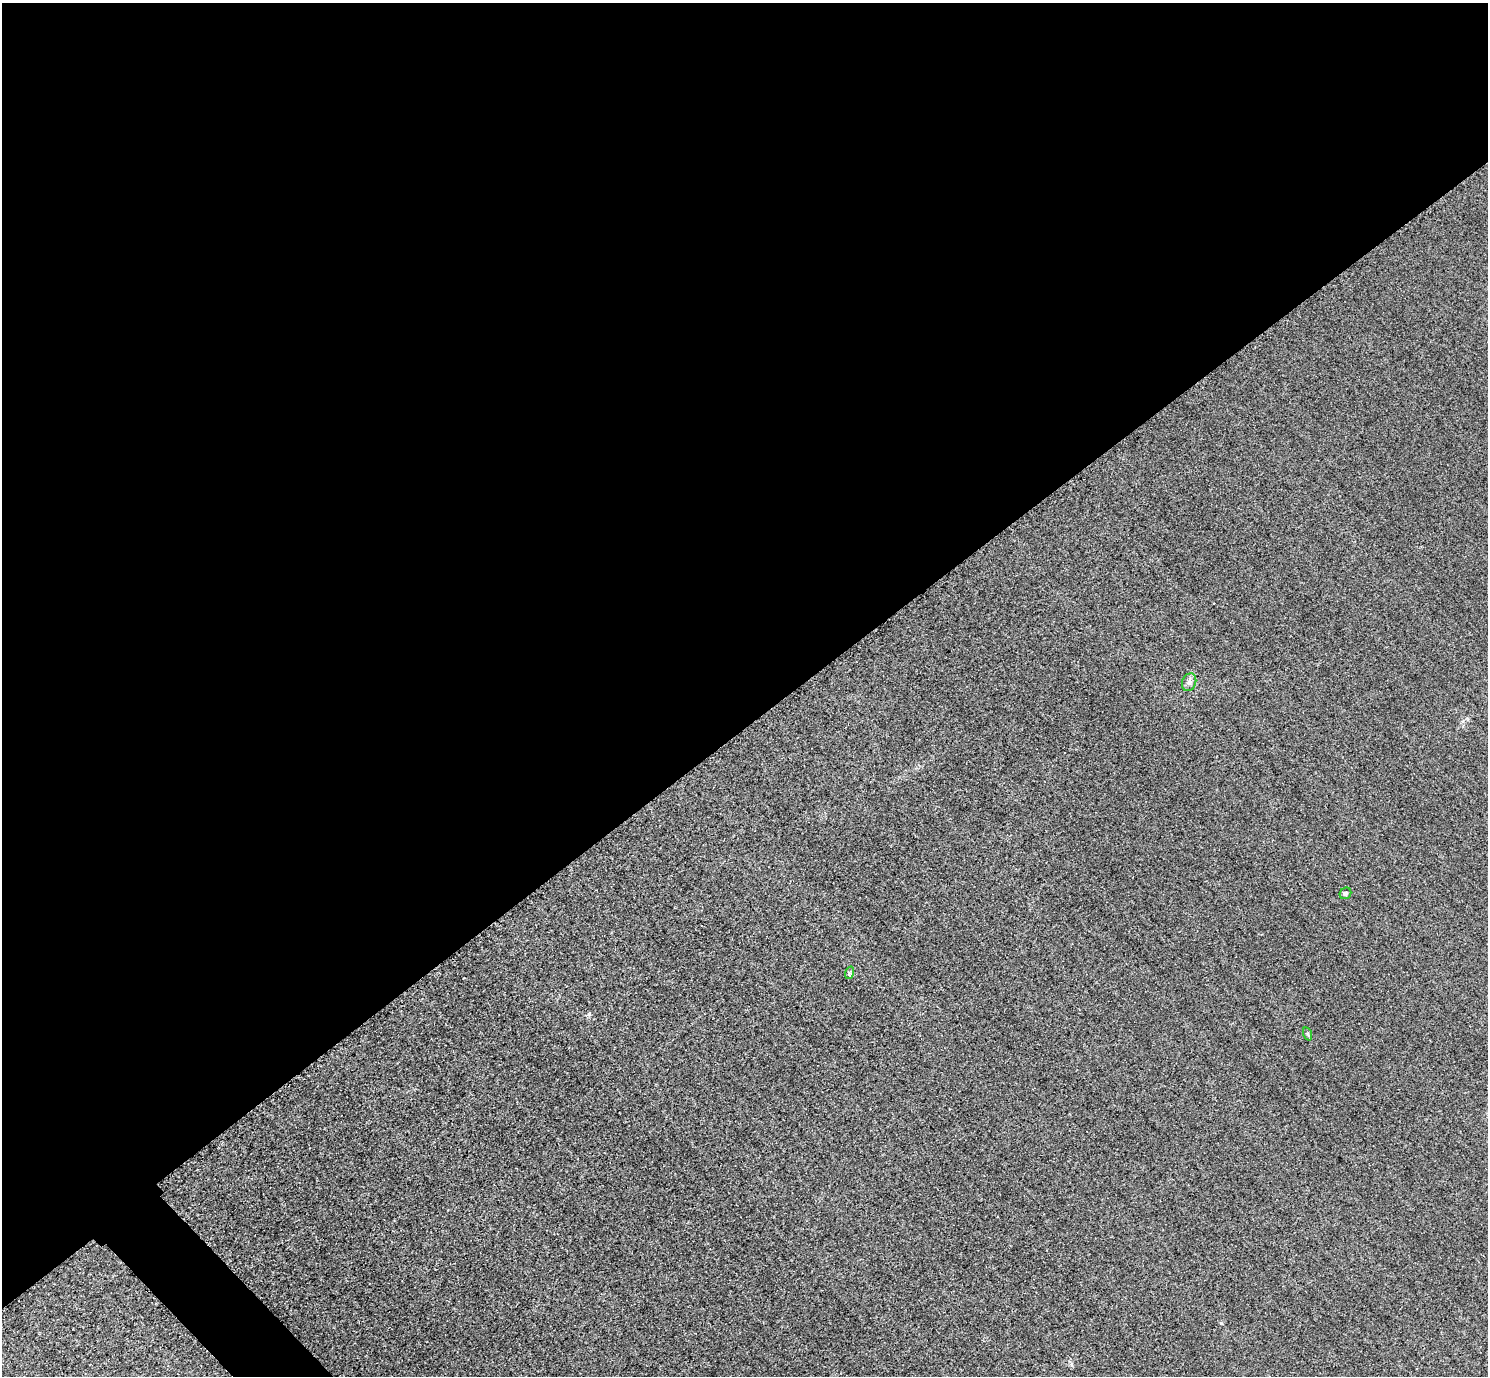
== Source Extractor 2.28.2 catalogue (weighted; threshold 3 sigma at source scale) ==
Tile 2 of 4 x 4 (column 2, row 1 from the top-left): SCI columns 1518-3003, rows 4304-5677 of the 6005 x 6003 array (HDU 1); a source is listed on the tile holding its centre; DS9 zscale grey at full resolution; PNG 1490 x 1378 px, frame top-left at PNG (2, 3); each listed source drawn as its Kron ellipse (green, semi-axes under 4 px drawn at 4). Shown black and unused: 54% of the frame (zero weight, under 3 of 4 exposures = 3% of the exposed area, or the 3 px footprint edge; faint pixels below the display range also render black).
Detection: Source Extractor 2.28.2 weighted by HDU 2 'WHT'; one run over the whole footprint, this tile lists its part. Background 0.0521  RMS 0.016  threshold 0.0725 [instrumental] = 3 sigma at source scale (4.5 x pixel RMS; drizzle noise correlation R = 1.50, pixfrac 1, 0.05/0.05 arcsec/px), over >= 5 px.
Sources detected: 4; all 4 listed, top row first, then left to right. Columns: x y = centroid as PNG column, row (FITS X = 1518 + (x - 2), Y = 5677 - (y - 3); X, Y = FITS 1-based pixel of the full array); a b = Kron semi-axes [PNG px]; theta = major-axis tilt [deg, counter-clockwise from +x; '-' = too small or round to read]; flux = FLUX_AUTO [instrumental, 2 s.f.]
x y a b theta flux
1189 682 9 7 69 6.1
1346 893 6 5 - 2.9
849 973 6 4 71 2.3
1308 1034 7 4 -71 2.4